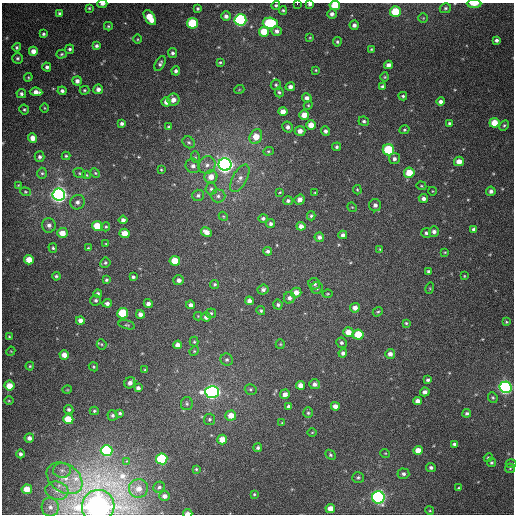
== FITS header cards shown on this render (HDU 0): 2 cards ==
NAXIS1  =                  512
NAXIS2  =                  512

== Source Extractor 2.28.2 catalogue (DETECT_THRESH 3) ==
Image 512 x 512 px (HDU 0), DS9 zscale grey, 1 PNG px = 1 image px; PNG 516 x 516 px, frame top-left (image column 1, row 512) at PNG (2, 3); each listed source drawn as its Kron ellipse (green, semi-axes under 4 px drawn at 4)
Background 472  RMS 13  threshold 40.5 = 3 sigma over >= 5 px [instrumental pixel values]
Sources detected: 255; all 255 listed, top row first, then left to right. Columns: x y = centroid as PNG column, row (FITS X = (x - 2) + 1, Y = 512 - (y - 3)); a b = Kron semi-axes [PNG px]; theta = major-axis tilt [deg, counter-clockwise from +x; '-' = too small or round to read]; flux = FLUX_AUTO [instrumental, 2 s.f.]
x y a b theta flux
102 4 5 3 - 2.7e+03
297 4 2 2 - 2.5e+03
310 4 4 3 - 2.4e+03
474 4 7 3 0 8.3e+03
276 5 4 4 - 1.4e+03
335 5 5 4 - 2.6e+04
89 8 3 3 - 1.0e+03
198 8 4 4 - 1.5e+03
445 8 6 5 - 1.6e+03
283 10 4 4 - 1.2e+03
395 11 5 5 - 2.8e+04
60 14 4 4 - 2.7e+03
332 14 5 4 - 3.3e+03
226 16 5 4 - 3.3e+03
150 18 8 5 -56 1.9e+04
423 18 5 5 - 1.1e+03
240 20 6 5 - 1.9e+05
192 23 5 5 - 5.4e+04
270 23 7 5 -1 7.3e+04
354 25 4 4 - 3.0e+03
108 26 4 4 - 1.2e+03
264 31 5 5 - 1.8e+04
277 31 5 4 - 3.5e+03
44 34 3 3 - 1.7e+03
310 38 4 3 - 7.4e+02
137 39 5 3 - 7.8e+02
496 40 4 4 - 2.3e+03
337 42 5 4 - 1.5e+03
96 46 4 4 - 2.2e+03
17 47 4 4 - 1.6e+03
70 49 4 4 - 1.7e+03
371 49 3 2 - 8.4e+02
33 51 4 4 - 6.9e+03
173 53 5 4 - 2.1e+03
62 54 5 4 - 1.3e+03
17 58 5 5 - 1.8e+03
220 62 4 3 - 1.1e+03
160 63 8 4 63 2.1e+03
388 65 4 4 - 4.0e+03
47 67 4 4 - 2.4e+03
316 70 4 4 - 9.3e+02
176 71 4 4 - 2.7e+03
28 77 4 4 - 1.1e+03
385 77 4 4 - 9.8e+02
77 81 5 4 - 3.6e+03
276 85 5 5 - 1.5e+03
290 87 5 4 - 3.9e+03
382 87 4 4 - 1.9e+03
98 89 5 4 - 3.8e+03
84 90 5 4 - 1.1e+03
239 90 5 3 - 7.6e+02
62 91 4 4 - 2.7e+03
36 92 6 4 -6 5.8e+03
279 92 5 4 - 1.4e+03
21 94 5 4 - 2.3e+03
403 96 4 4 - 1.6e+03
307 98 5 4 - 3.9e+03
173 100 6 6 - 5.2e+03
166 102 5 4 - 6.2e+03
441 102 4 4 - 3.9e+03
308 105 4 4 - 1.1e+03
45 108 5 3 - 8.4e+02
24 109 5 4 - 1.5e+03
283 111 5 4 - 6.9e+03
304 115 5 5 - 1.0e+04
364 121 5 4 - 1.7e+03
449 123 3 3 - 1.5e+03
494 123 5 5 - 1.5e+04
122 124 3 3 - 2.3e+03
311 125 4 4 - 1.0e+04
504 125 5 4 - 1.4e+03
169 127 4 4 - 1.7e+03
288 127 5 5 - 3.1e+03
405 130 5 4 - 1.3e+03
300 131 5 5 - 6.0e+03
325 131 4 4 - 2.6e+03
256 137 8 6 63 1.6e+04
33 138 4 4 - 7.6e+03
189 142 6 5 - 1.8e+03
337 147 4 4 - 1.9e+03
388 150 6 5 - 6.0e+04
268 151 5 4 - 1.2e+03
66 156 4 4 - 1.1e+03
40 157 5 5 - 2.5e+03
195 157 6 4 -71 1.3e+03
394 159 5 5 - 2.7e+03
459 161 5 4 - 8.8e+03
225 164 6 6 - 6.1e+05
207 165 9 8 - 5.2e+03
193 166 7 7 - 4.0e+03
161 170 3 2 - 8.7e+02
42 173 5 5 - 1.4e+03
80 173 6 5 - 1.4e+03
95 173 5 4 - 1.1e+03
409 173 5 5 - 2.1e+04
86 175 4 4 - 9.0e+02
211 177 6 6 - 9.2e+03
240 178 15 7 61 6.4e+03
18 185 4 3 - 7.0e+02
421 186 5 4 - 1.0e+03
211 189 6 6 - 2.2e+03
357 190 4 3 - 1.0e+03
432 191 4 3 - 5.7e+02
491 191 5 4 - 3.0e+03
25 192 5 4 - 1.1e+03
280 192 4 3 - 7.5e+02
315 193 4 3 - 8.6e+02
59 195 6 6 - 5.1e+05
198 195 6 5 - 2.3e+03
218 196 7 6 - 3.1e+03
423 199 4 4 - 3.4e+03
300 200 5 4 - 5.2e+03
288 201 5 4 - 2.4e+03
77 202 7 7 - 3.6e+03
375 205 6 6 - 3.8e+03
352 207 5 4 - 8.3e+02
223 216 5 3 - 8.8e+02
311 216 4 3 - 1.4e+03
263 218 4 4 - 2.1e+03
123 220 4 4 - 3.5e+03
271 224 4 4 - 2.3e+03
49 225 7 6 - 4.1e+03
97 226 5 5 - 1.9e+04
301 226 4 4 - 4.9e+03
106 227 5 4 - 1.2e+03
474 229 4 4 - 2.4e+03
434 231 5 5 - 3.3e+03
206 232 6 4 -30 6.6e+03
62 233 5 5 - 1.0e+04
124 233 5 4 - 1.4e+04
426 233 5 5 - 1.8e+03
343 235 4 4 - 2.7e+03
319 237 5 4 - 3.3e+03
106 244 3 3 - 6.8e+02
53 248 5 4 - 1.5e+03
88 248 3 3 - 8.4e+02
380 249 4 4 - 8.5e+02
267 251 4 4 - 2.3e+03
445 252 4 3 - 8.1e+02
29 260 5 4 - 1.4e+04
175 261 5 5 - 2.0e+04
105 263 5 5 - 1.8e+03
428 272 4 4 - 2.2e+03
56 276 4 4 - 1.5e+03
464 276 3 3 - 8.5e+02
133 277 4 3 - 1.8e+03
106 280 4 3 - 1.5e+03
179 280 5 5 - 3.9e+03
215 284 4 4 - 1.5e+03
314 284 6 5 - 2.3e+03
317 288 6 6 - 2.3e+03
430 288 6 3 73 9.5e+02
263 289 5 5 - 2.5e+03
296 292 5 5 - 7.2e+03
98 293 4 4 - 1.8e+03
327 294 5 3 - 8.7e+02
289 298 6 5 - 3.2e+03
96 300 5 5 - 2.0e+03
249 301 4 4 - 4.1e+03
107 303 4 4 - 3.1e+03
148 304 4 4 - 4.2e+03
191 305 4 4 - 3.6e+03
278 305 5 4 - 1.8e+03
355 308 5 5 - 5.0e+03
261 311 5 4 - 1.4e+03
378 312 5 4 - 1.4e+03
123 313 5 5 - 4.5e+04
211 313 5 5 - 1.4e+03
140 314 4 4 - 5.1e+03
198 316 4 4 - 8.0e+02
206 317 5 4 - 4.5e+03
80 320 4 4 - 5.2e+03
506 322 3 3 - 9.2e+02
406 323 4 4 - 1.2e+03
127 325 8 3 -15 1.2e+03
348 332 5 5 - 1.0e+04
358 335 5 5 - 2.8e+04
9 336 4 3 - 8.6e+02
194 342 5 4 - 1.0e+03
341 343 5 5 - 1.9e+03
102 344 6 4 -69 1.3e+03
280 344 5 4 - 9.8e+02
178 345 4 4 - 5.5e+03
11 351 5 3 - 7.9e+02
194 351 5 4 - 1.1e+03
343 353 4 4 - 2.6e+03
390 354 5 5 - 4.4e+03
64 355 5 4 - 7.9e+03
227 360 6 6 - 2.2e+03
30 366 4 4 - 1.2e+03
93 367 5 4 - 1.1e+03
145 370 3 3 - 9.3e+02
428 380 3 3 - 1.8e+03
130 383 6 5 - 4.5e+03
314 384 5 5 - 3.4e+03
300 385 4 4 - 6.1e+03
9 386 5 5 - 1.2e+04
505 387 6 6 - 3.0e+05
138 388 4 4 - 2.8e+03
251 389 6 5 - 1.6e+03
67 390 5 3 - 6.8e+02
212 392 7 6 - 3.8e+05
425 392 5 4 - 3.6e+03
285 394 5 5 - 5.2e+03
493 397 5 5 - 1.3e+03
9 401 4 3 - 8.7e+02
418 401 4 4 - 5.5e+03
187 404 6 6 - 1.7e+03
288 406 4 4 - 1.9e+03
335 406 4 4 - 4.9e+03
69 409 5 4 - 2.1e+03
94 411 4 4 - 1.1e+03
120 413 4 3 - 1.6e+03
308 413 5 4 - 1.4e+03
467 413 4 3 - 1.6e+03
112 415 5 5 - 2.0e+03
231 415 5 5 - 1.0e+04
68 419 5 5 - 2.4e+04
209 419 6 5 - 1.5e+03
282 423 4 4 - 8.5e+02
312 432 5 3 - 7.9e+02
29 438 5 4 - 3.9e+03
222 439 5 5 - 1.1e+04
454 444 4 3 - 2.2e+03
258 448 4 4 - 1.9e+03
418 450 5 4 - 1.1e+04
107 451 6 5 - 1.3e+05
385 453 5 3 - 7.8e+02
20 454 4 4 - 2.4e+03
330 455 6 4 -43 1.3e+03
488 458 5 4 - 1.4e+03
162 459 5 5 - 8.0e+04
126 461 3 3 - 3.0e+03
491 463 4 4 - 1.4e+03
511 464 5 3 - 8.1e+02
431 468 5 4 - 2.3e+03
510 468 5 4 - 9.8e+02
196 469 3 3 - 1.0e+03
62 470 9 7 3 4.0e+03
403 474 6 5 - 2.3e+03
358 477 6 5 - 1.8e+03
65 478 19 14 -34 1.8e+04
159 487 6 5 - 2.0e+03
138 488 10 9 - 8.9e+03
459 488 4 3 - 1.3e+03
27 489 5 4 - 1.4e+04
57 491 11 9 -15 8.0e+03
254 494 4 3 - 1.1e+03
165 496 5 5 - 4.1e+03
378 497 6 6 - 2.9e+05
98 506 16 16 - 1.5e+06
50 507 9 8 - 5.6e+03
330 508 5 4 - 7.6e+03
430 511 4 3 - 9.5e+02
188 513 4 3 - 5.2e+03
At the frame edge (FLAGS 8, measured only in part): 7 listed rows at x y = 102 4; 297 4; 310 4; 474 4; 335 5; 98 506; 188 513